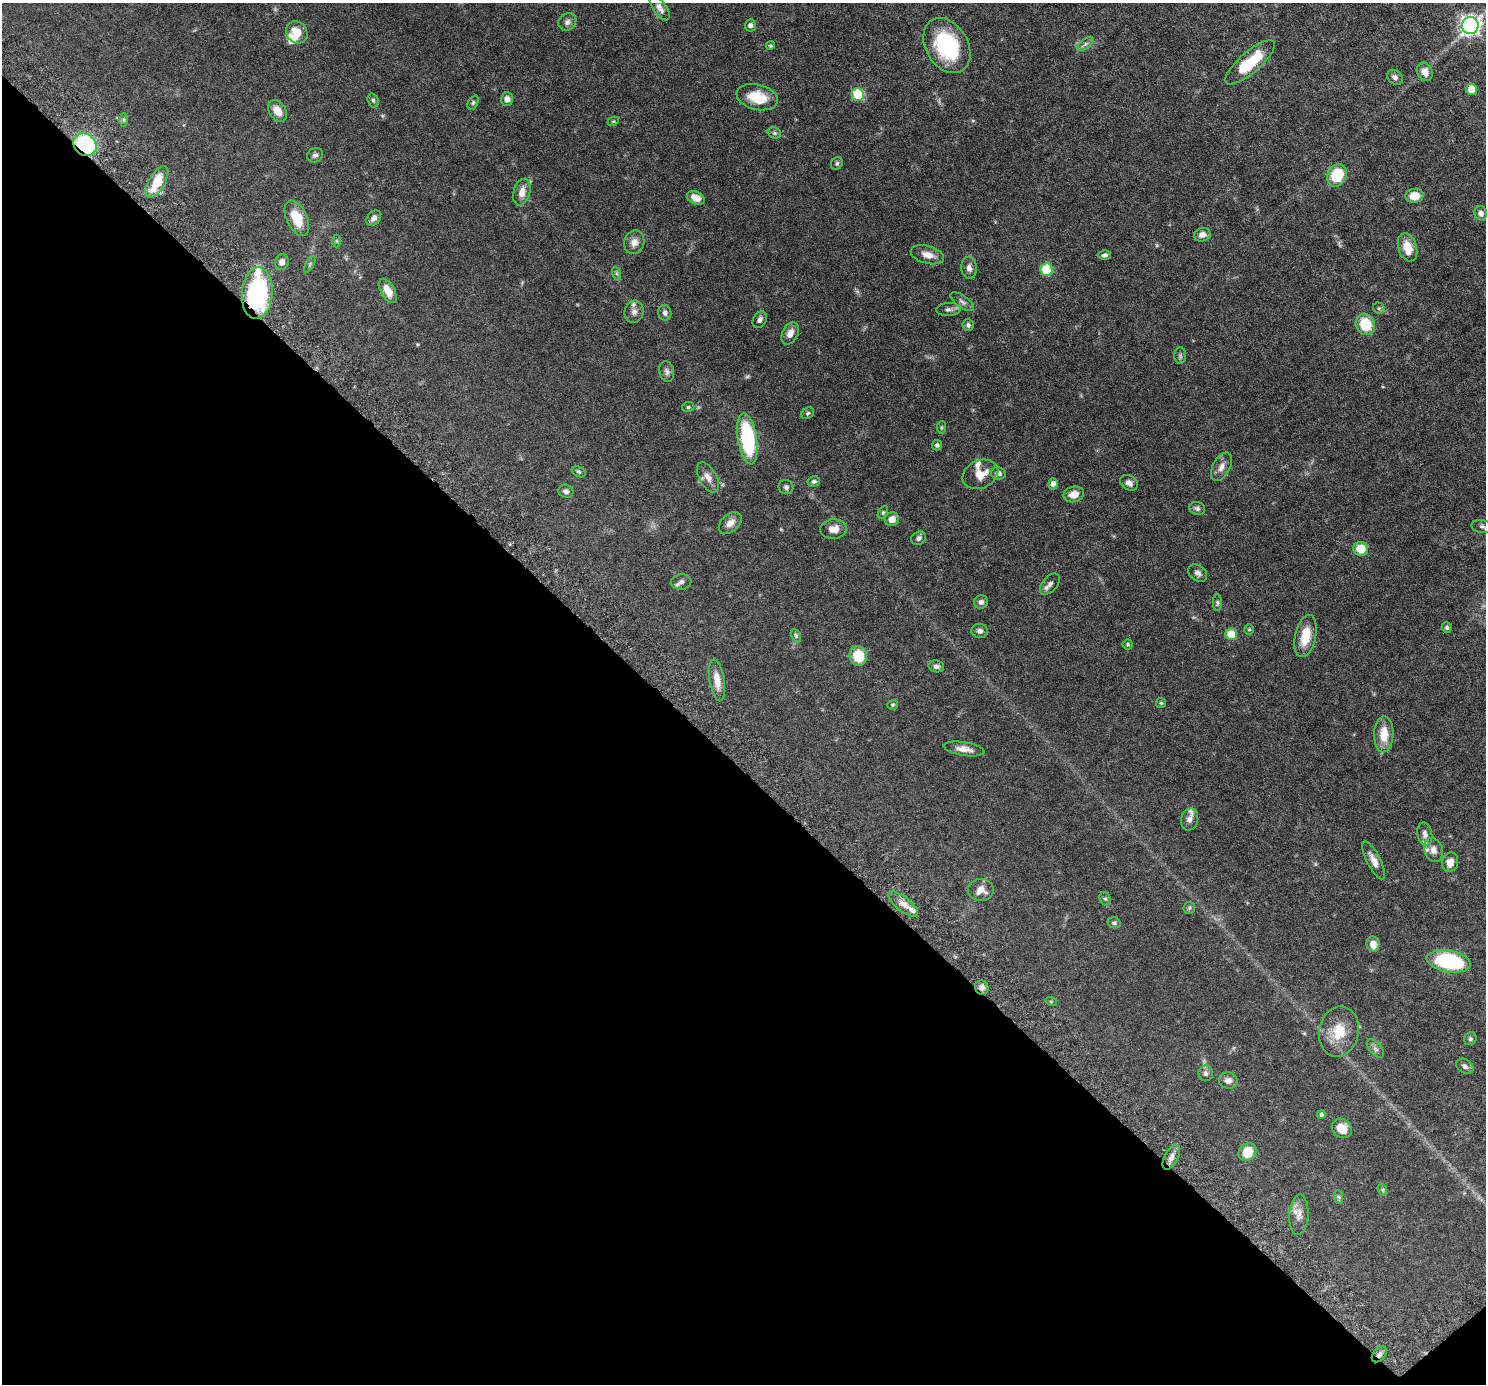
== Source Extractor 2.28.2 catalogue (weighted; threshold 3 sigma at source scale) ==
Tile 14 of 4 x 4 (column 2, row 4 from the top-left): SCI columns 1555-3038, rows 345-1726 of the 6076 x 6075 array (HDU 1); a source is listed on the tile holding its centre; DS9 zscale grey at full resolution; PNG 1488 x 1386 px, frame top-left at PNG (2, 3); each listed source drawn as its Kron ellipse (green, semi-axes under 4 px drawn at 4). Shown black and unused: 45% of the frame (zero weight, under 6 of 12 exposures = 4% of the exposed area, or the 3 px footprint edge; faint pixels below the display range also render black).
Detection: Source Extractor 2.28.2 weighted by HDU 2 'WHT'; one run over the whole footprint, this tile lists its part. Background 0.0542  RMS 0.0019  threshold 0.00759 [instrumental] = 3 sigma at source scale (4.09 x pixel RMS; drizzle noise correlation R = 1.36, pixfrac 0.8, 0.05/0.05 arcsec/px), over >= 5 px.
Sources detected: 137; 3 too faint to see at this stretch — neither listed nor drawn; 7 inside a brighter listed object's ellipse — not listed separately; the other 127 listed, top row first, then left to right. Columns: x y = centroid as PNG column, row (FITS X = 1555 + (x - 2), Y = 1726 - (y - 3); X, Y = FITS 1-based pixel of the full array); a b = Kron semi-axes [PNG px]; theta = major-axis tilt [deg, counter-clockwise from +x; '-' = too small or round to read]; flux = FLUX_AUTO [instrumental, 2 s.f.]
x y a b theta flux
660 8 14 6 -55 0.82
567 22 9 8 - 0.6
750 25 6 5 - 0.56
1470 25 8 8 - 64
297 32 11 10 - 2.5
1085 44 9 4 37 0.44
770 46 4 4 - 0.24
947 46 29 21 -59 12
1250 62 31 10 41 6.1
1425 72 9 7 -62 1.2
1395 77 8 7 - 0.54
1471 89 5 5 - 3.3
858 95 6 6 - 9.6
757 97 21 12 -14 3.8
507 99 7 6 - 0.77
373 100 7 5 -74 0.28
473 103 7 5 63 0.28
277 111 12 8 -57 1.8
124 120 7 4 90 0.27
613 121 6 4 28 0.19
774 133 7 5 -20 0.32
85 145 12 10 -43 14
315 155 8 7 - 0.49
837 163 7 5 60 0.3
1337 175 12 9 61 5.5
157 182 18 8 60 4.4
522 192 14 8 75 1.5
1414 196 9 7 7 2
696 198 9 6 -23 1.5
1481 213 7 6 - 0.68
297 218 19 10 -65 3.8
374 218 8 6 47 0.68
1202 235 8 6 16 0.9
337 241 6 4 -89 0.21
634 242 12 10 72 1.2
1408 247 14 9 -72 2.4
927 255 17 9 -15 1.3
1105 255 6 5 - 0.42
282 262 8 7 - 0.91
310 264 9 4 61 0.25
969 268 11 7 -85 0.74
1046 270 6 6 - 6.9
616 273 6 4 -71 0.26
388 291 13 6 -59 1.9
257 293 26 15 85 20
962 302 14 6 -35 0.59
1379 308 6 5 - 0.27
948 309 12 6 3 0.6
634 312 11 9 76 0.93
665 313 8 6 -79 0.47
760 320 9 6 59 0.55
1365 324 11 9 -63 4.8
968 325 6 5 - 0.43
790 333 12 8 63 1.3
1180 356 8 6 -90 0.32
667 371 10 7 -78 0.58
688 407 6 5 - 0.24
808 413 7 5 34 0.28
941 427 6 4 84 0.22
747 439 26 9 -81 15
937 445 5 5 - 0.37
1221 467 15 8 63 1.1
579 472 7 5 -29 0.29
998 473 7 6 - 0.65
980 474 18 14 25 2.1
708 477 17 8 -61 1.3
814 481 6 5 - 0.33
1129 483 9 7 -31 0.74
1053 484 5 5 - 0.7
786 487 7 7 - 0.41
566 491 7 6 - 0.55
1074 494 10 8 13 1.6
1197 508 8 6 -15 0.43
883 513 7 4 63 0.26
892 519 7 7 - 1.3
730 523 13 8 42 1.2
1482 526 11 6 -8 0.52
833 529 13 9 5 1.5
919 538 8 6 35 0.51
1361 549 7 7 - 3.3
1198 573 10 7 -36 0.62
681 582 10 8 8 0.62
1050 584 12 7 49 0.65
981 602 7 6 - 0.49
1217 603 8 4 90 0.28
1447 628 5 5 - 0.35
1249 630 5 4 - 0.2
980 631 8 7 - 0.57
1231 634 6 5 - 4.3
796 635 7 4 -63 0.26
1305 636 21 10 78 3.4
1128 644 5 5 - 0.22
858 656 10 8 -73 4.6
936 666 8 6 -10 0.51
717 680 21 7 -81 1.8
1161 703 5 5 - 0.2
893 705 5 5 - 0.24
1384 734 18 9 88 2.8
964 749 20 6 -9 1.3
1190 819 11 8 76 0.79
1425 834 11 7 -81 0.71
1434 850 12 9 -75 1.1
1374 860 21 6 -63 1.2
1450 862 10 8 76 1.4
981 890 13 11 -1 1.5
1105 899 7 5 -66 0.31
903 904 18 7 -38 1.3
1189 908 6 5 - 0.25
1114 923 6 5 - 0.32
1373 944 8 6 -80 1.4
1449 961 22 11 -9 16
982 988 7 6 - 0.71
1051 1001 5 3 - 0.15
1339 1032 25 19 78 4.1
1470 1039 6 6 - 0.32
1375 1049 11 6 -49 0.52
1465 1066 9 6 -36 0.49
1206 1073 8 7 - 0.52
1228 1080 9 8 - 0.87
1321 1114 4 4 - 0.32
1342 1128 10 9 - 2.1
1247 1152 9 8 - 2.7
1171 1157 13 6 63 0.94
1383 1190 6 4 -71 0.24
1339 1197 7 4 -88 0.25
1299 1215 20 9 86 1.3
1379 1354 9 6 49 0.56
Overlapping masked pixels (flux is a lower limit): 4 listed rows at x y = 85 145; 257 293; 982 988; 1379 1354
Isophote crosses this tile's border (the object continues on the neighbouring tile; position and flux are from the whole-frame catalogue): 1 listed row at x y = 1482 526